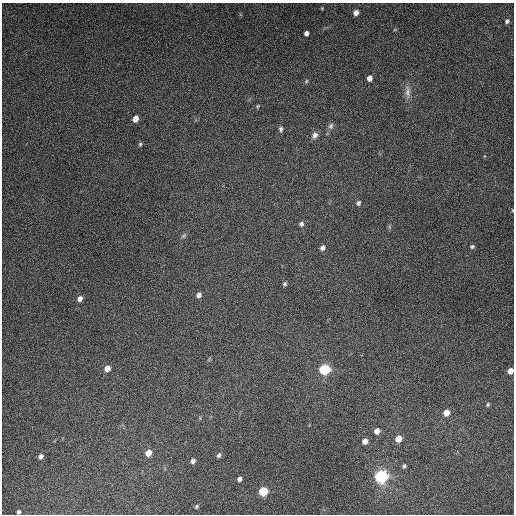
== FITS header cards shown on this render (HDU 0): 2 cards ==
NAXIS1  =                  512
NAXIS2  =                  512

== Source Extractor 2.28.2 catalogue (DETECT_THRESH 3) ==
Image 512 x 512 px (HDU 0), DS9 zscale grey, 1 PNG px = 1 image px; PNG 516 x 516 px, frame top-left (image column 1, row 512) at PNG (2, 3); no overlay
Background 4840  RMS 310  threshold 918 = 3 sigma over >= 5 px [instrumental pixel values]
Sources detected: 40; all 40 listed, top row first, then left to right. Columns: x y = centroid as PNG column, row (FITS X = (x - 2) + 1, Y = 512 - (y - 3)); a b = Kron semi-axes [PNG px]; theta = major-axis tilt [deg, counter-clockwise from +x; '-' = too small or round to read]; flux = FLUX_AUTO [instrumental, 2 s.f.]
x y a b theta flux
322 8 4 4 - 1.9e+04
356 13 6 5 - 1.0e+05
507 21 5 4 - 3.9e+04
306 33 5 4 - 7.2e+04
369 78 5 4 - 1.2e+05
306 81 6 4 48 2.7e+04
408 91 17 7 88 1.3e+05
257 106 5 5 - 2.4e+04
135 119 6 5 - 1.5e+05
331 126 9 7 72 6.5e+04
281 129 7 5 -89 4.7e+04
315 135 9 7 59 8.8e+04
140 144 5 4 - 3.2e+04
358 203 6 5 - 5.4e+04
512 210 4 3 - 1.4e+04
301 224 7 6 - 5.4e+04
183 236 8 5 49 4.2e+04
472 247 5 5 - 3.8e+04
322 248 6 5 - 7.9e+04
285 284 5 4 - 3.4e+04
199 295 5 5 - 8.5e+04
80 299 6 5 - 9.8e+04
107 368 6 5 - 1.5e+05
325 369 8 7 - 1.0e+06
510 371 5 5 - 1.5e+05
488 405 5 4 - 2.9e+04
446 413 6 5 - 1.9e+05
377 431 6 6 - 1.2e+05
398 439 6 5 - 2.3e+05
365 441 6 5 - 1.2e+05
148 453 6 5 - 1.8e+05
219 455 6 5 - 5.4e+04
41 456 6 5 - 6.9e+04
193 461 6 5 - 7.3e+04
404 466 6 4 56 4.3e+04
382 476 10 9 - 1.6e+06
239 479 6 5 - 6.1e+04
263 491 6 6 - 6.7e+05
197 506 5 4 - 3.2e+04
19 512 5 4 - 3.8e+04
At the frame edge (FLAGS 8, measured only in part): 3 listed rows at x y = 512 210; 510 371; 19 512